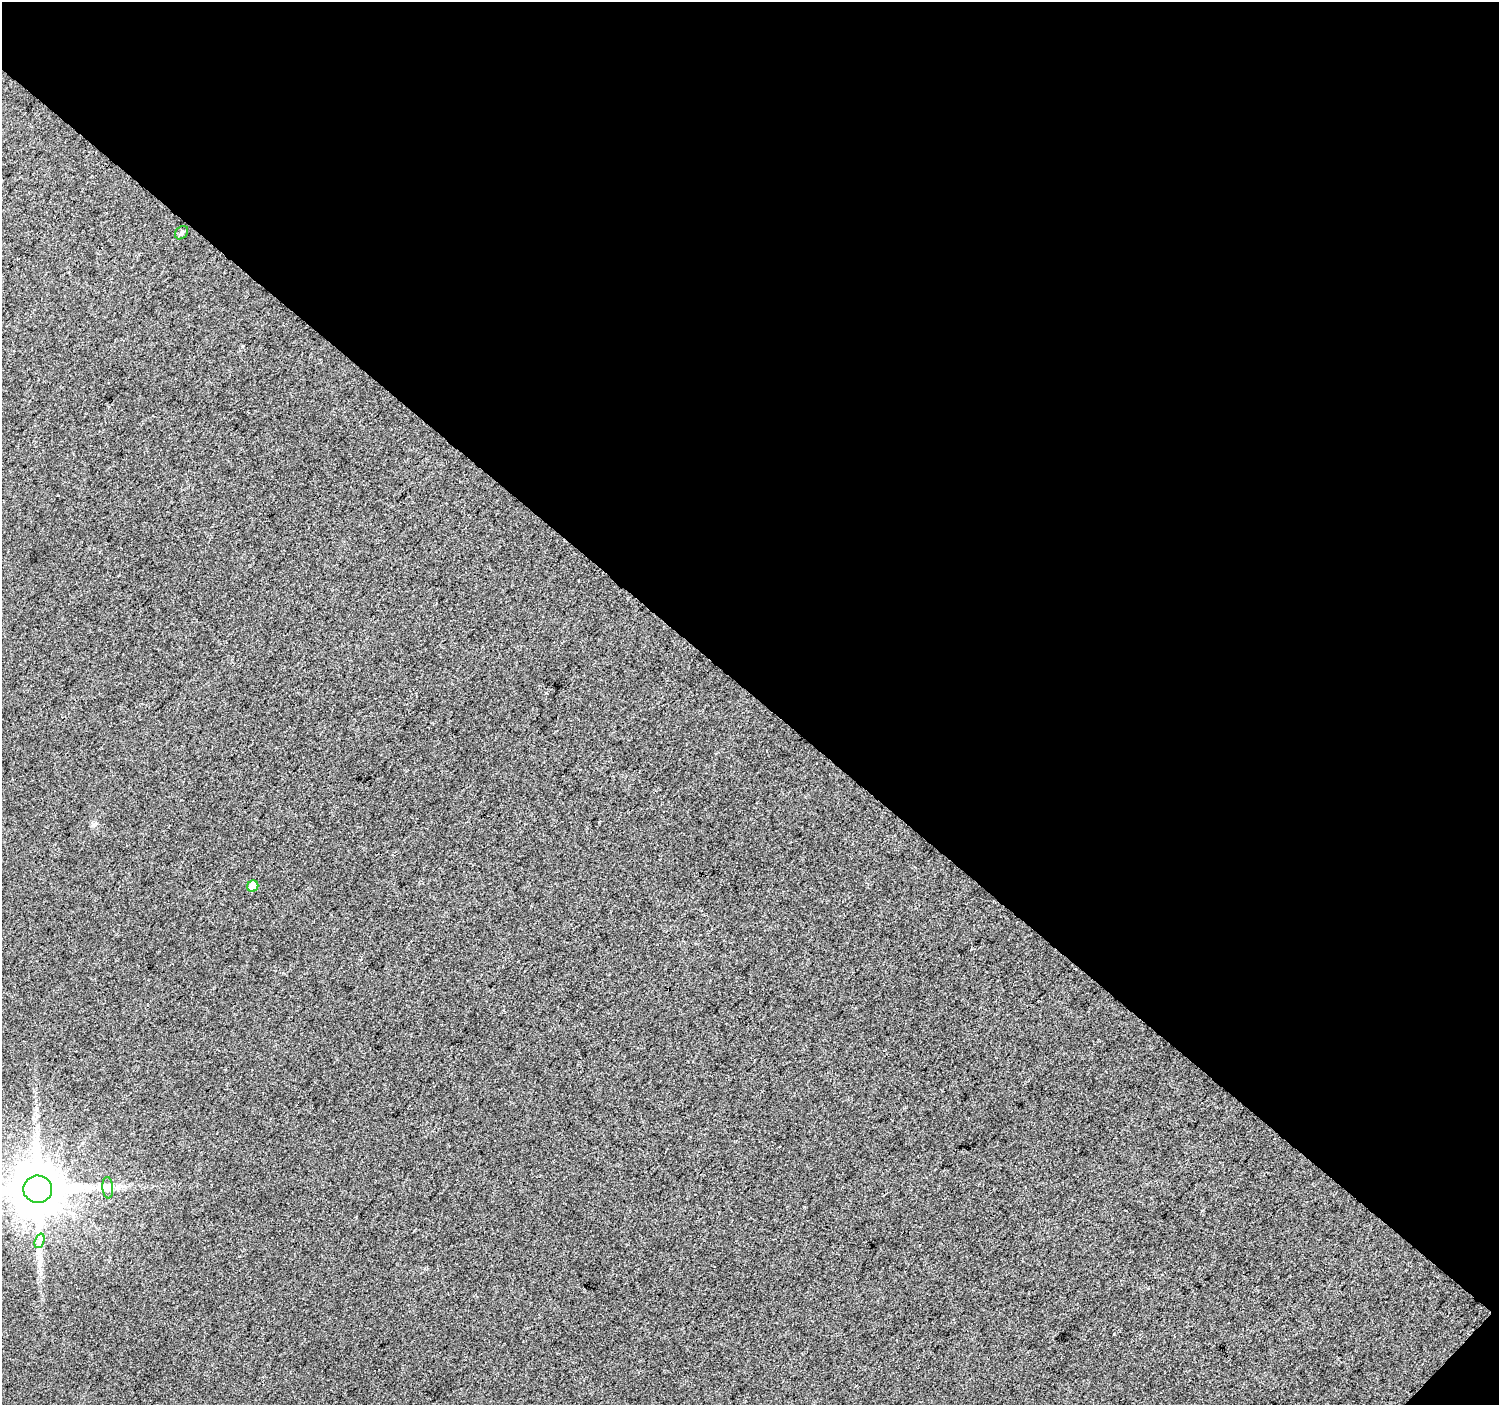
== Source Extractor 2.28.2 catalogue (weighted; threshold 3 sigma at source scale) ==
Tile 2 of 2 x 2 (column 2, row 1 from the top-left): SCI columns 1499-2995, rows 1492-2894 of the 2998 x 3003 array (HDU 1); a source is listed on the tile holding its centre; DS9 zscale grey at full resolution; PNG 1501 x 1407 px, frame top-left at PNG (2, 2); each listed source drawn as its Kron ellipse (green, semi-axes under 4 px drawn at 4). Shown black and unused: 50% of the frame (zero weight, under 3 of 4 exposures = <1% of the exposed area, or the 3 px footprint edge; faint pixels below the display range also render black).
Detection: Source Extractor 2.28.2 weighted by HDU 2 'WHT'; one run over the whole footprint, this tile lists its part. Background 0.0384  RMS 0.011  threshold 0.0496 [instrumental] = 3 sigma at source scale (4.5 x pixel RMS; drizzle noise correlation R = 1.50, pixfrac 1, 0.0396/0.0396 arcsec/px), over >= 5 px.
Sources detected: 5; all 5 listed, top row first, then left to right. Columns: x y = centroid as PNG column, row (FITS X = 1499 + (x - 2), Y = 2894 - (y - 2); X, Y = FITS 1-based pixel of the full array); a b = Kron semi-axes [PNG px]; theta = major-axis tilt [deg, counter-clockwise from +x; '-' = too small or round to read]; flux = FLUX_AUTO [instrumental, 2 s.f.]
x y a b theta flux
181 233 7 5 46 2.6
253 886 6 5 - 13
108 1188 11 5 -84 4.2
38 1189 14 13 - 8200
39 1241 7 4 71 3.7
Isophote crosses this tile's border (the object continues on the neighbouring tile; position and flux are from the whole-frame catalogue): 1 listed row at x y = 38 1189